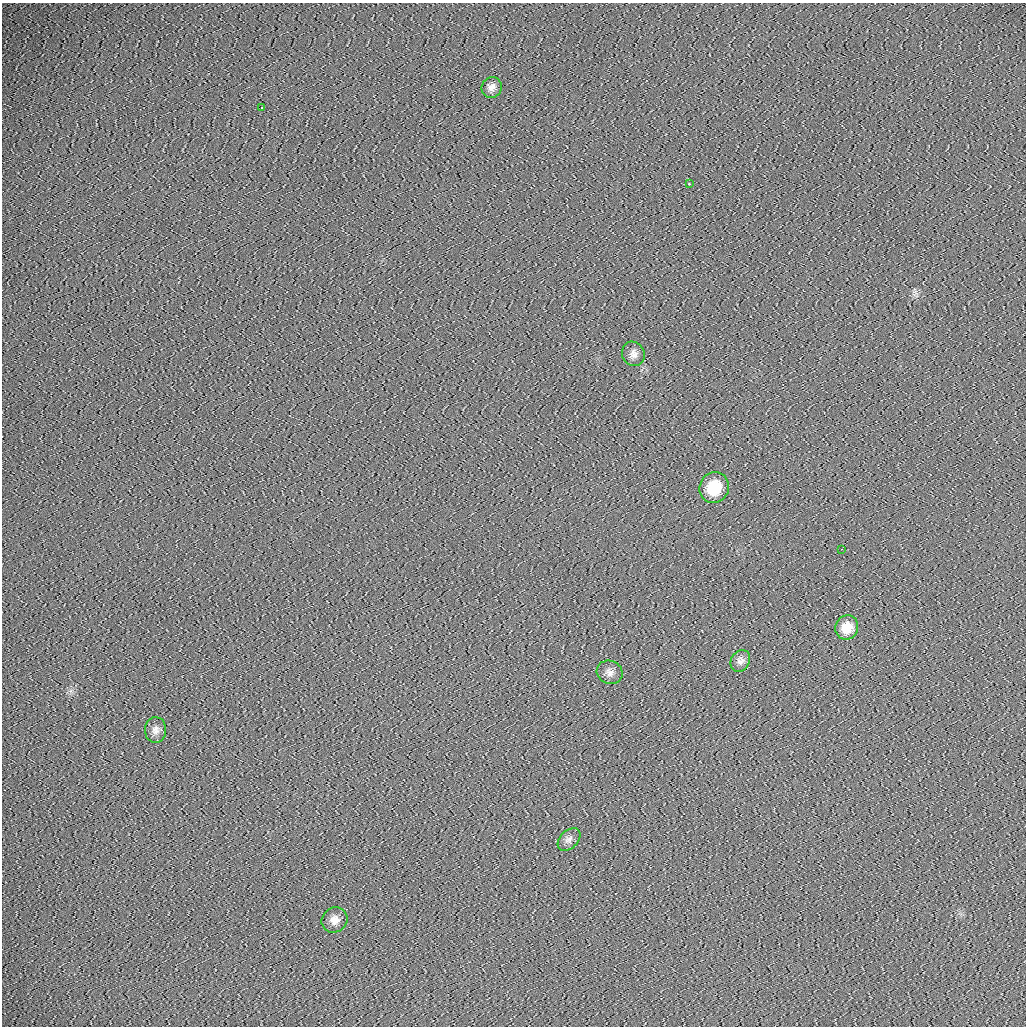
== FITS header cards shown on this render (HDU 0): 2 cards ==
NAXIS1  =                 1024 /fastest changing axis
NAXIS2  =                 1024 /next to fastest changing axis

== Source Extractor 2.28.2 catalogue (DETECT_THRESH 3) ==
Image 1024 x 1024 px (HDU 0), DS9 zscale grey, 1 PNG px = 1 image px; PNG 1028 x 1028 px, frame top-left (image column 1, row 1024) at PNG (2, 3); each listed source drawn as its Kron ellipse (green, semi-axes under 4 px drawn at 4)
Background 111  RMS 5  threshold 15.1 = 3 sigma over >= 5 px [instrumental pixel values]
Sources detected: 12; all 12 listed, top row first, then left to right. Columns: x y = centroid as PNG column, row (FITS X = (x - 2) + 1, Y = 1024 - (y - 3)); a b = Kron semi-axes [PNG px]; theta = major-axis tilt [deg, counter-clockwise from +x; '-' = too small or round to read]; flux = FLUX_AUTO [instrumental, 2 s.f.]
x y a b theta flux
492 87 11 10 - 1800
261 108 2 2 - 210
689 184 3 3 - 320
633 354 12 11 - 2200
714 488 15 14 - 14000
841 549 2 2 - 450
847 627 12 11 - 4500
740 661 11 9 59 1400
610 672 13 11 -23 2500
155 730 13 10 87 2000
569 839 13 9 44 1700
335 920 13 12 - 2900